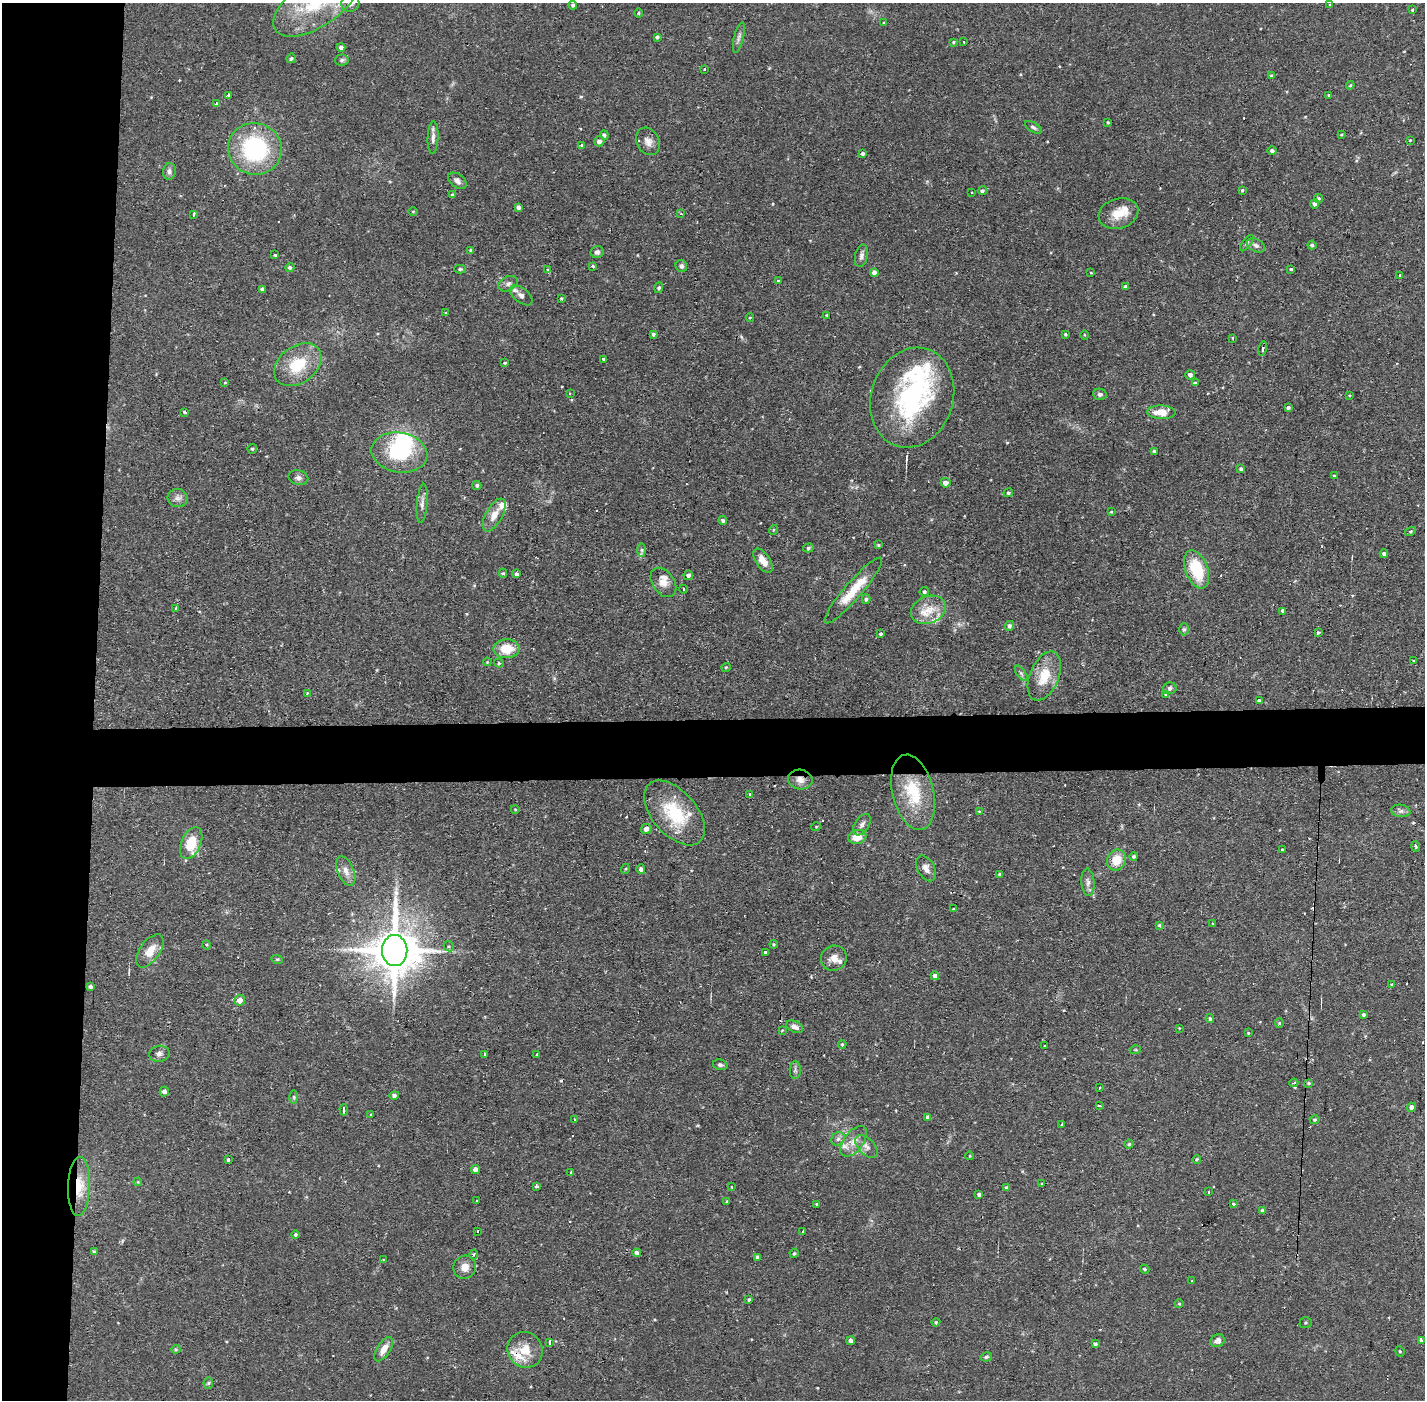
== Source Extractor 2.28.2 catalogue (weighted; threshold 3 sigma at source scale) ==
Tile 4 of 3 x 3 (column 1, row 2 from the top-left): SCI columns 1-1423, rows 1450-2847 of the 4268 x 4298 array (HDU 1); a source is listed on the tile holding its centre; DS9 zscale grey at full resolution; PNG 1427 x 1402 px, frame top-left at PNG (2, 3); each listed source drawn as its Kron ellipse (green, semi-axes under 4 px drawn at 4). Shown black and unused: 10% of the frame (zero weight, under 2 of 3 exposures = <1% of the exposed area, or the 3 px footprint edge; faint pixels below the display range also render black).
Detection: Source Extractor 2.28.2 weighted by HDU 2 'WHT'; one run over the whole footprint, this tile lists its part. Background 0.0738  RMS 0.006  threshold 0.0271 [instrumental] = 3 sigma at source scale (4.5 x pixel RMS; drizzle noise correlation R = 1.50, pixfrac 1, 0.05/0.05 arcsec/px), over >= 5 px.
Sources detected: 279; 2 inside a brighter object's white glare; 13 cosmic-ray / hot-pixel residue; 1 long thin detection or spike segment (spike, bleed or trail) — neither listed nor drawn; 11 inside a brighter listed object's ellipse — not listed separately; the other 252 listed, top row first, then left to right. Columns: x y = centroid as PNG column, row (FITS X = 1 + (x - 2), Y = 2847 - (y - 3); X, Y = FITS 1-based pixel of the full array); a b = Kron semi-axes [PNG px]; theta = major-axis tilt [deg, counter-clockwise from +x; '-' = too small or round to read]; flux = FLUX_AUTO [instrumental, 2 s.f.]
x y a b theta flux
316 3 49 23 33 43
350 4 9 8 - 2.9
573 5 4 4 - 1.3
1330 5 4 3 - 0.49
1413 10 3 3 - 2.6
638 13 5 3 - 0.61
884 23 4 3 - 0.66
657 37 3 3 - 1
739 37 16 4 76 2.2
954 42 4 3 - 0.69
964 42 3 2 - 0.67
341 47 4 4 - 2.1
291 58 5 4 - 1.1
342 60 6 5 - 1.3
704 69 3 2 - 1.5
1271 75 4 4 - 0.69
1350 85 4 3 - 0.68
228 95 3 2 - 1
1329 95 4 3 - 0.61
216 104 3 3 - 2
1108 122 3 3 - 0.71
1033 127 9 4 -32 1.5
604 135 5 4 - 1.5
1341 135 4 3 - 0.56
433 137 16 5 88 2.7
1410 140 3 3 - 0.51
599 141 5 5 - 2.4
648 141 14 11 -63 4.6
581 145 4 3 - 13
255 149 27 25 -20 66
1272 151 4 4 - 1.5
863 154 4 4 - 1.2
169 171 8 6 86 2
457 181 10 6 -35 2.5
1242 190 4 3 - 0.77
982 191 4 4 - 1.3
972 193 2 2 - 0.62
453 195 4 3 - 1.6
1319 198 5 4 - 0.87
1314 204 5 4 - 1.8
518 207 4 3 - 1.9
413 211 5 3 - 0.49
194 214 4 3 - 1.5
681 214 3 3 - 0.61
1118 214 20 15 17 10
1247 243 10 4 52 1.1
1256 245 9 6 -26 2.2
1312 245 4 4 - 1.1
471 250 4 3 - 1.2
597 252 6 6 - 1.9
275 255 3 3 - 0.67
861 256 11 6 78 2.3
593 266 4 3 - 0.66
681 266 6 5 - 1.6
290 267 4 4 - 1.2
460 269 6 4 1 0.93
1291 269 4 3 - 0.75
548 270 3 3 - 1.1
874 273 4 4 - 2.5
1091 273 3 3 - 0.81
1400 275 3 2 - 0.94
779 281 4 3 - 0.93
508 284 10 7 26 2.6
1126 287 4 4 - 2.2
659 288 5 4 - 1.3
262 289 4 3 - 1.9
521 295 13 7 -38 3.3
561 298 3 3 - 0.58
446 313 4 4 - 0.68
827 315 4 2 - 0.55
750 318 4 4 - 0.61
653 334 4 3 - 1.2
1065 334 3 3 - 0.8
1084 335 5 3 - 0.53
1233 338 3 2 - 0.9
1263 348 7 3 76 0.96
604 359 3 3 - 3.4
505 363 4 3 - 0.65
298 365 26 18 37 23
1190 375 5 4 - 2.1
225 383 4 3 - 0.71
1195 383 4 3 - 1.1
570 393 3 2 - 0.55
1100 394 7 5 -9 1.6
1349 395 4 2 - 0.48
912 398 51 41 72 93
1288 407 4 4 - 1.1
185 412 4 3 - 2.7
1161 412 14 7 -3 10
252 449 5 4 - 0.92
1154 451 4 3 - 0.92
399 452 28 20 -10 40
1241 469 4 4 - 1.2
1334 476 3 3 - 0.87
298 478 10 7 -13 2.1
945 483 5 4 - 3.2
477 485 4 4 - 1.1
1008 493 5 4 - 1
178 498 10 9 - 3
422 503 20 5 85 3
1111 512 4 3 - 0.58
494 515 18 8 61 6.9
723 520 4 4 - 1.5
773 530 5 3 - 0.53
1410 531 6 4 33 0.78
878 545 4 3 - 0.65
808 548 5 4 - 0.95
642 550 6 4 -89 1.1
1384 554 4 4 - 1.7
763 561 14 7 -57 6.1
1197 569 20 11 -70 26
503 573 5 4 - 0.85
516 574 4 3 - 1.8
688 575 5 4 - 1.7
663 582 16 10 -55 5.5
683 589 4 3 - 0.7
853 590 43 8 49 19
924 592 5 4 - 1.1
866 599 5 4 - 1.3
176 609 4 2 - 1.7
928 610 18 13 22 11
1283 611 4 3 - 1.5
1009 626 5 4 - 1.7
1184 629 6 5 - 1
1318 632 3 3 - 0.88
881 634 3 3 - 0.87
507 649 13 9 1 14
1414 661 3 3 - 0.67
487 662 4 3 - 0.54
499 663 5 4 - 0.86
726 667 5 3 - 0.56
1021 673 9 4 -54 1.4
1044 676 26 14 67 16
1170 688 7 6 - 1.5
307 693 4 4 - 0.52
1165 694 4 3 - 0.61
1259 701 3 3 - 1.4
800 780 12 9 -11 5
913 792 38 20 -76 30
750 794 3 2 - 0.46
515 809 4 3 - 0.42
979 811 4 3 - 0.46
1401 811 9 6 -8 2.2
674 813 38 22 -49 34
862 825 12 7 57 2.5
816 827 5 3 - 0.48
646 829 5 5 - 2.5
857 837 9 7 15 7.8
191 843 17 9 66 15
1416 846 5 3 - 0.88
1282 850 3 3 - 1.1
1134 856 4 4 - 1.2
1117 860 11 9 63 11
926 868 14 8 -61 3.9
625 869 5 3 - 0.55
641 869 5 4 - 1.7
346 871 15 8 -67 4.9
999 874 4 3 - 0.7
1088 882 14 6 -86 2.9
954 909 3 3 - 1.2
1213 924 3 2 - 0.72
1159 925 3 3 - 0.82
774 944 4 3 - 0.71
207 945 5 3 - 0.61
449 946 5 4 - 0.89
150 951 19 10 55 8.5
395 951 15 12 -90 2900
766 952 3 3 - 14
834 958 13 12 - 5.1
277 959 6 4 -16 0.76
935 976 4 4 - 2.1
1391 985 4 3 - 0.67
90 987 4 3 - 1.5
240 1000 5 5 - 5
1364 1015 4 3 - 1.1
1210 1019 4 3 - 0.94
1279 1023 5 4 - 0.69
795 1027 9 5 -25 2.9
1179 1028 3 2 - 0.43
782 1030 3 3 - 0.49
1248 1033 3 3 - 0.59
842 1044 4 3 - 0.74
1044 1046 2 2 - 0.65
1135 1050 5 3 - 0.68
159 1054 10 8 11 2.5
537 1054 3 2 - 0.56
484 1055 3 3 - 2
720 1065 7 5 -14 1.4
795 1070 9 5 -90 1.7
1294 1083 4 3 - 0.95
1309 1083 4 4 - 0.77
1100 1088 3 2 - 1.2
164 1092 5 4 - 2.3
394 1095 5 4 - 1.6
294 1097 6 4 -89 0.98
1099 1106 3 2 - 0.86
1411 1107 4 4 - 2.1
344 1110 5 3 - 5.4
371 1114 4 2 - 0.42
928 1117 4 4 - 2
574 1120 3 2 - 0.68
1315 1120 5 4 - 0.86
1062 1124 3 2 - 0.66
838 1139 7 6 - 1.9
854 1141 18 9 52 6.5
1129 1144 4 4 - 0.8
866 1147 14 8 -47 3.6
970 1156 4 3 - 0.46
229 1159 3 3 - 11
1197 1159 4 4 - 1.2
475 1169 4 4 - 3.6
571 1172 3 2 - 0.89
138 1182 4 3 - 0.55
1042 1184 4 2 - 0.49
79 1186 29 11 88 15
536 1186 4 3 - 1
732 1187 3 3 - 1.3
1007 1188 4 4 - 1.5
1209 1192 3 2 - 0.91
979 1194 4 3 - 1.5
476 1200 3 2 - 1.1
727 1201 4 3 - 0.62
816 1204 3 3 - 0.67
1234 1204 4 3 - 8.9
1263 1210 4 4 - 2.3
478 1231 3 3 - 5.4
803 1232 3 2 - 1.2
295 1235 4 4 - 0.95
94 1252 4 4 - 0.95
637 1253 4 4 - 2.3
794 1253 5 4 - 0.74
474 1254 5 4 - 0.92
757 1257 4 3 - 1.3
383 1260 4 2 - 0.56
465 1267 11 11 - 5.7
1145 1269 5 3 - 0.75
1192 1281 3 2 - 0.53
749 1300 3 3 - 1
1179 1304 4 4 - 0.62
936 1322 4 4 - 0.73
1306 1323 6 5 - 1
1421 1340 4 3 - 7.8
851 1341 4 4 - 2.3
1217 1341 7 6 - 3.7
550 1342 4 3 - 3.8
1095 1344 3 3 - 1.3
176 1349 4 4 - 0.7
384 1349 14 6 56 6.3
525 1350 18 17 - 13
1400 1351 5 4 - 0.75
986 1357 6 4 13 1.1
208 1383 5 5 - 0.92
Overlapping masked pixels (flux is a lower limit): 3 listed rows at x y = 912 398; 800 780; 79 1186
Isophote crosses this tile's border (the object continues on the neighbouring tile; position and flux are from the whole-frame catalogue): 2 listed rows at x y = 316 3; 350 4